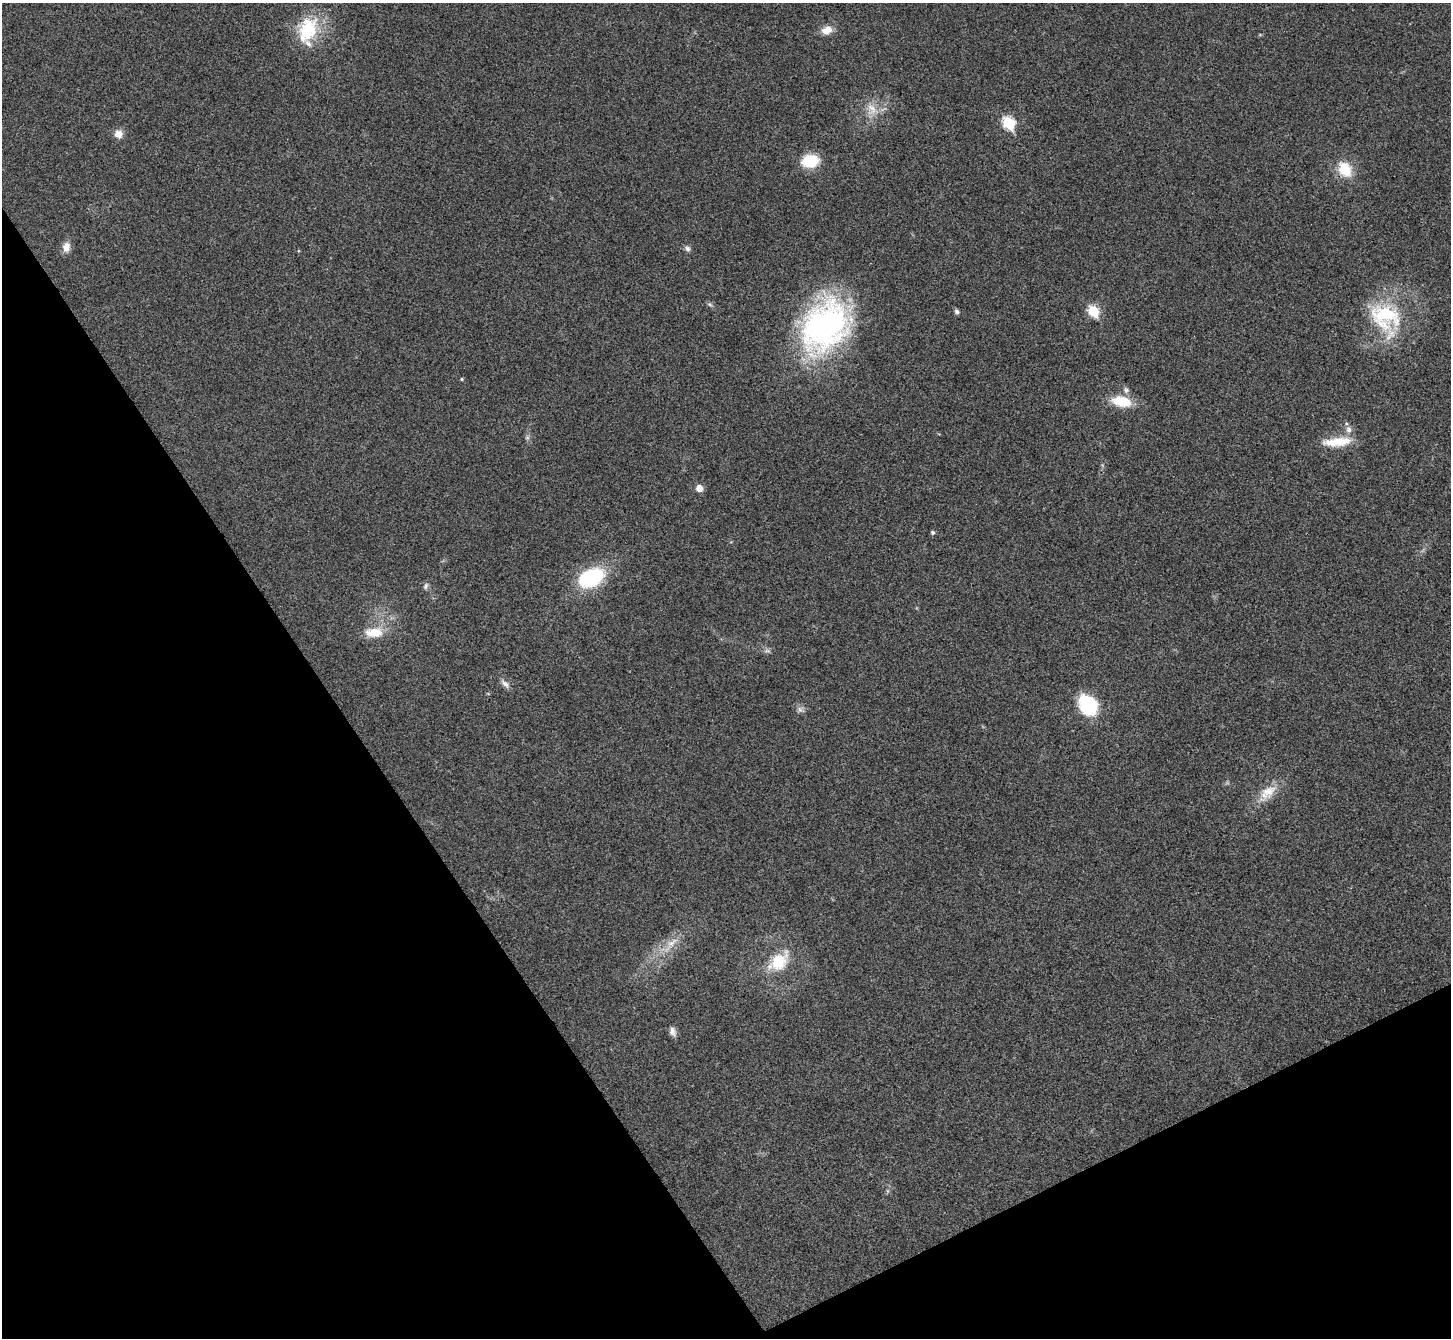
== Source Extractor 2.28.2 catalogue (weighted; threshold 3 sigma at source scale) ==
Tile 14 of 4 x 4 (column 2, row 4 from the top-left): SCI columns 1455-2903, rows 295-1630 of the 5803 x 5795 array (HDU 1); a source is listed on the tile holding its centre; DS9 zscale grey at full resolution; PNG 1453 x 1340 px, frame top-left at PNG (2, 3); no overlay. Shown black and unused: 29% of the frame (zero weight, under 3 of 4 exposures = <1% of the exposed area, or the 3 px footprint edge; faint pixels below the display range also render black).
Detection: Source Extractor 2.28.2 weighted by HDU 2 'WHT'; one run over the whole footprint, this tile lists its part. Background 0.0214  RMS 0.0045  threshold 0.0201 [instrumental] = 3 sigma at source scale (4.5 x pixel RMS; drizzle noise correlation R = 1.50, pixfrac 1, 0.05/0.05 arcsec/px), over >= 5 px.
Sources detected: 38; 1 too faint to see at this stretch — not listed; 1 inside a brighter listed object's ellipse — not listed separately; the other 36 listed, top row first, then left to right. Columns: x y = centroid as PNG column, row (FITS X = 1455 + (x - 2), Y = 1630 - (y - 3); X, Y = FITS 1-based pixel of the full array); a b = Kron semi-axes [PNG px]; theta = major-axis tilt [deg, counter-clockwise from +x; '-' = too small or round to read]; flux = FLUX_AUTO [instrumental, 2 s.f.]
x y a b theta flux
308 30 36 25 63 26
827 30 13 10 30 5.3
872 109 21 16 -56 8.7
1008 123 7 6 - 42
118 134 11 10 - 3.9
810 161 14 10 9 21
1345 169 20 16 -55 12
66 247 13 9 85 3.8
687 248 9 7 -52 1.5
298 251 5 3 - 0.42
710 304 8 5 -47 1.1
957 311 6 5 - 1.3
1093 311 7 6 - 32
1386 317 48 35 -58 43
825 326 59 44 56 140
462 379 5 4 - 0.56
1126 390 9 8 - 1.8
1121 401 22 11 -11 14
1348 429 11 8 -83 2.8
527 438 8 6 -90 1.3
1337 442 39 11 6 12
1102 465 7 4 -71 0.69
699 488 6 5 - 5.5
933 532 5 5 - 0.97
591 578 31 19 25 35
426 586 9 6 71 1.4
374 632 26 14 4 10
767 651 10 6 -1 1.4
505 683 15 7 -42 2.4
1088 706 22 16 -59 32
800 710 12 8 -14 1.9
1267 793 34 15 43 11
670 945 41 11 42 12
778 961 29 18 42 19
673 1031 12 7 -71 2.4
887 1191 7 4 -90 0.82